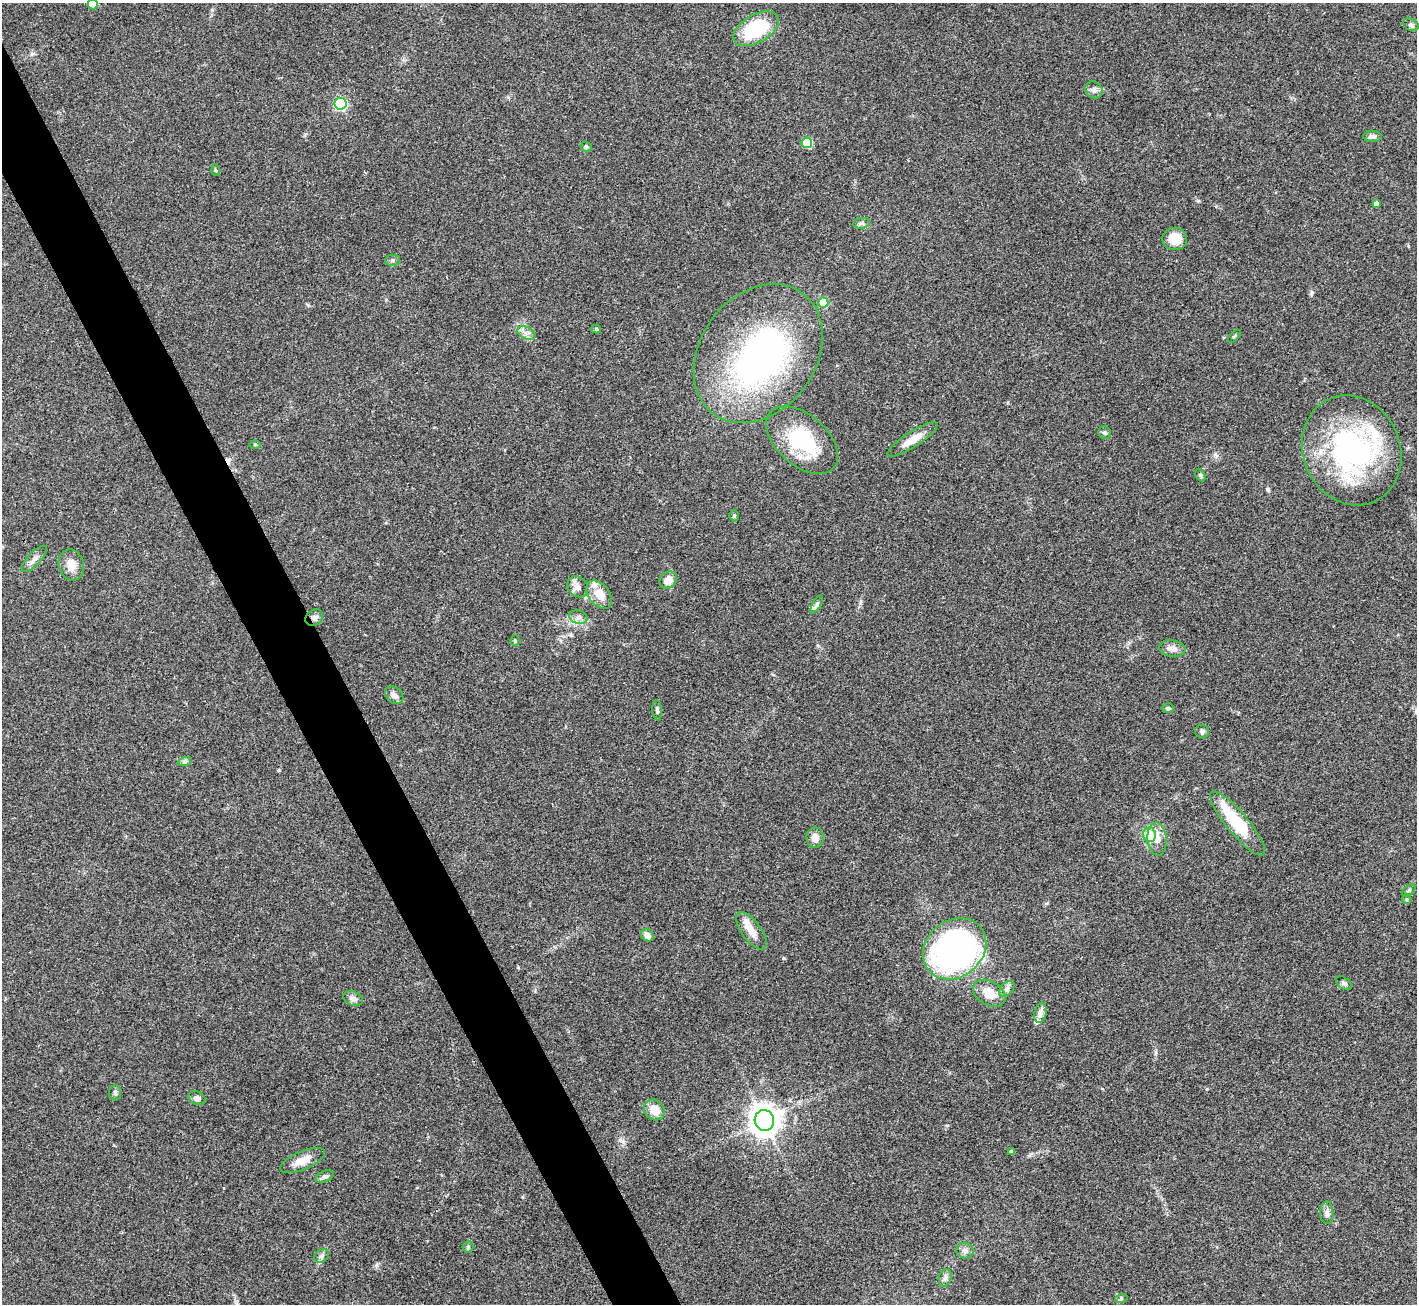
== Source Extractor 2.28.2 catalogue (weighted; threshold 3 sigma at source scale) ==
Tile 11 of 4 x 4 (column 3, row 3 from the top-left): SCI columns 2833-4247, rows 1590-2891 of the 5663 x 5651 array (HDU 1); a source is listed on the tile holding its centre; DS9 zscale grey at full resolution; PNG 1419 x 1306 px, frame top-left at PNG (2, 3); each listed source drawn as its Kron ellipse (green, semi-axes under 4 px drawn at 4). Shown black and unused: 4% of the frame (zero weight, under 3 of 4 exposures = <1% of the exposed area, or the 3 px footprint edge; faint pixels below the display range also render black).
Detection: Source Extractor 2.28.2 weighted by HDU 2 'WHT'; one run over the whole footprint, this tile lists its part. Background 0.0954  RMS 0.0061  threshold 0.0276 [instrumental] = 3 sigma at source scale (4.5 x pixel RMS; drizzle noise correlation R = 1.50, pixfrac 1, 0.05/0.05 arcsec/px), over >= 5 px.
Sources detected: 74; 2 inside a brighter object's white glare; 1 cosmic-ray / hot-pixel residue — neither listed nor drawn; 4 inside a brighter listed object's ellipse — not listed separately; the other 67 listed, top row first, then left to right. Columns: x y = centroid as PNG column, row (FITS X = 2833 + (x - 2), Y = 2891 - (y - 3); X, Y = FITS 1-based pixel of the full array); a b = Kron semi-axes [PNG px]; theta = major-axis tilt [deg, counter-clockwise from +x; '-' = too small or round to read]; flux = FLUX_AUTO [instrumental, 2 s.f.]
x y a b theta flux
93 4 5 5 - 14
1411 25 8 6 -26 1.5
756 29 25 14 30 42
1094 90 9 8 - 2.4
340 104 6 6 - 70
1372 136 9 6 -1 1.9
807 143 5 5 - 28
586 147 6 5 - 0.93
215 170 5 3 - 0.71
1376 204 4 4 - 2.2
862 223 8 5 6 1.4
1175 239 12 11 - 10
393 260 7 5 1 1.3
823 303 5 5 - 23
596 329 5 4 - 0.99
526 333 10 6 -24 2.6
1234 336 8 3 45 0.68
758 353 75 58 53 200
1105 433 7 6 - 1.2
912 439 29 7 33 8.4
802 440 42 25 -42 41
255 445 5 3 - 0.6
1352 450 56 48 -66 120
1200 475 7 4 -61 1
734 516 5 4 - 0.99
34 559 17 6 46 3.5
71 565 16 12 -74 6.9
668 580 9 8 - 6.1
578 587 11 9 -48 3.6
599 595 16 10 -53 8.6
817 604 10 4 60 1.4
578 617 9 6 -15 2.6
314 618 9 7 34 2.3
515 641 5 4 - 0.7
1172 649 13 8 -9 4
394 695 10 7 -42 3.2
1168 708 6 4 15 0.97
657 710 10 4 -86 1.2
1202 731 7 6 - 1.5
184 762 7 4 19 1.2
1238 824 41 11 -50 29
1149 835 7 6 - 14
815 838 10 8 87 4.8
1157 839 16 9 -86 7
1409 890 7 4 41 1.1
1407 899 5 4 - 0.8
751 931 22 9 -54 7.2
647 935 7 5 -45 3.7
955 949 34 28 40 220
1344 983 9 5 -38 1.6
1007 989 9 6 46 2.2
989 993 17 12 -29 9.8
353 998 10 7 -23 2.9
1040 1013 10 6 79 3.3
115 1093 8 6 -89 1.3
197 1098 9 6 -20 2.4
654 1110 11 9 -43 8.1
764 1120 10 9 - 830
1011 1152 4 3 - 1.7
303 1160 24 9 22 7.5
325 1177 9 5 21 1.6
1327 1213 11 6 -87 2.6
468 1247 5 5 - 0.86
965 1251 9 8 - 2.5
322 1256 8 6 35 1.6
945 1278 9 6 73 2
1121 1299 6 4 19 0.83
Overlapping masked pixels (flux is a lower limit): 1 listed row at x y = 314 618
Isophote crosses this tile's border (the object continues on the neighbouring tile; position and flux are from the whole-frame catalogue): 1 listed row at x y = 93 4
Unlisted compact peaks at least as high as the median listed source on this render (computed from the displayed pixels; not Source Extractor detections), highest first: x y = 279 770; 784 958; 1267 489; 32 54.